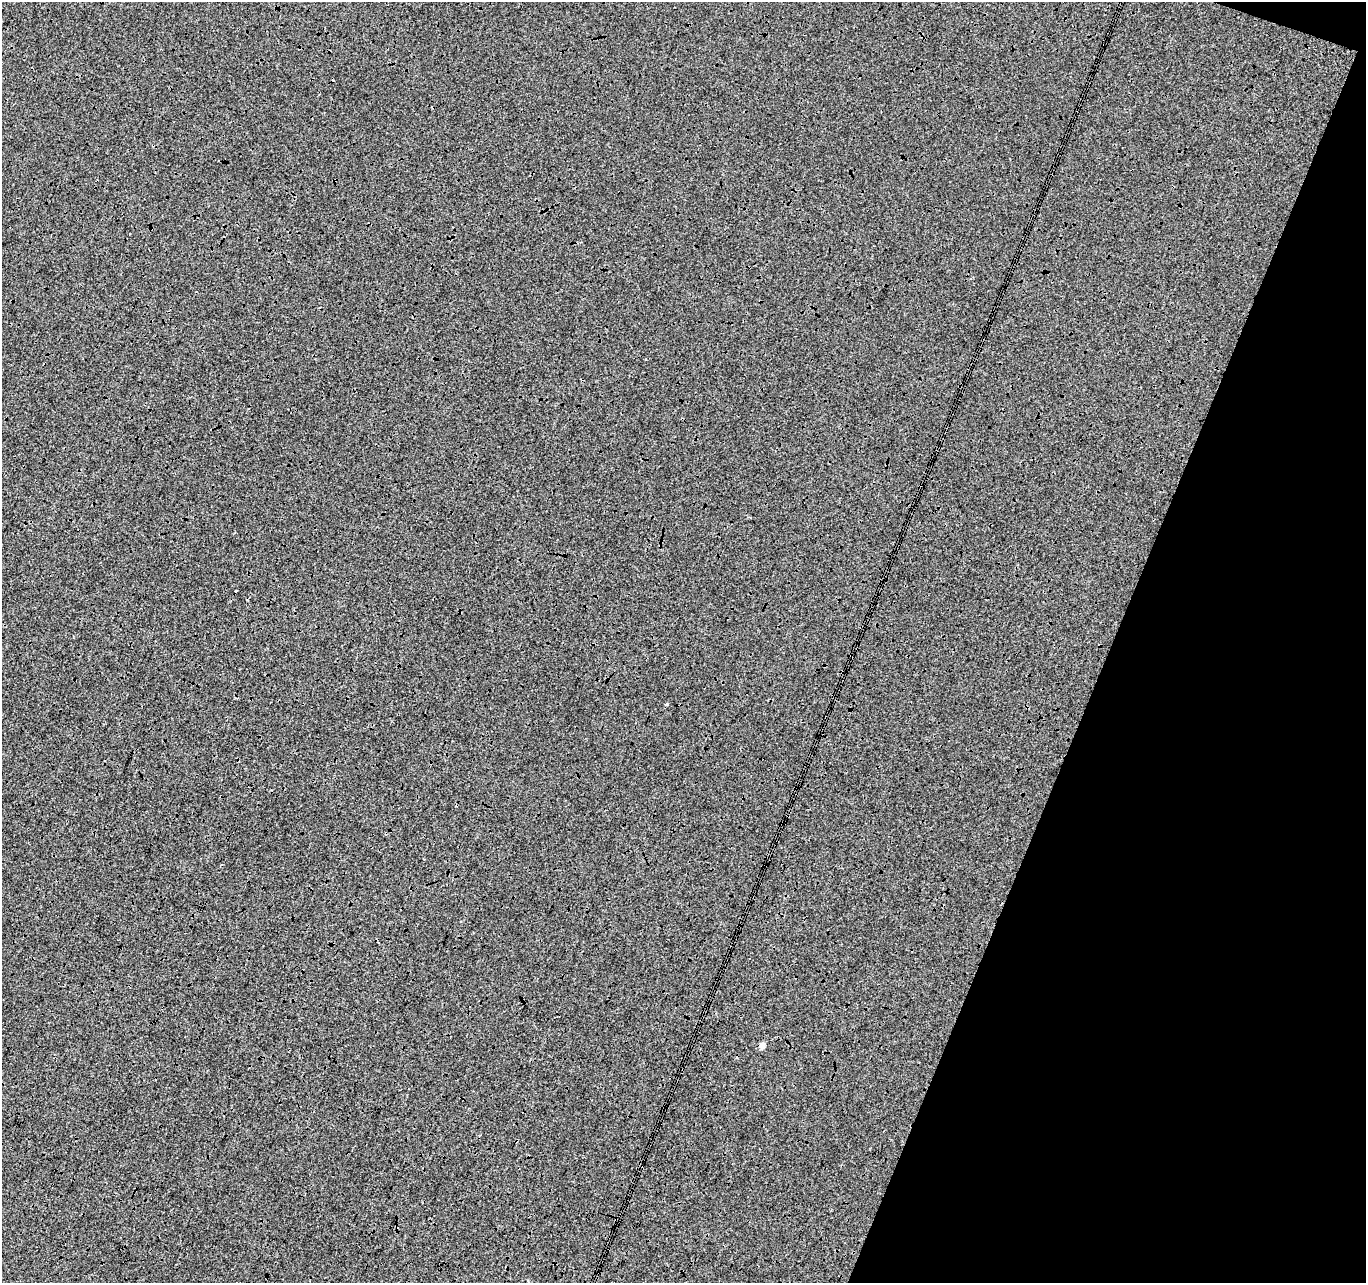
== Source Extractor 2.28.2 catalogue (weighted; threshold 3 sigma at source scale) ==
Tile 8 of 4 x 4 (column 4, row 2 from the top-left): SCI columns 4104-5467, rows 2838-4118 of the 5468 x 5612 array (HDU 1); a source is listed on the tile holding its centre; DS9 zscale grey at full resolution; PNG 1368 x 1285 px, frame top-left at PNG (2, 2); no overlay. Shown black and unused: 20% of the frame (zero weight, under 3 of 4 exposures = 2% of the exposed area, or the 3 px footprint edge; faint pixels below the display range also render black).
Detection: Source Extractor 2.28.2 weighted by HDU 2 'WHT'; one run over the whole footprint, this tile lists its part. Background -0.00824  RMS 0.0063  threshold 0.0283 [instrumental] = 3 sigma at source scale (4.5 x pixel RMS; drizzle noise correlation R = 1.50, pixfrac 1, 0.0396/0.0396 arcsec/px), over >= 5 px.
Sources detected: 4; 1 cosmic-ray / hot-pixel residue — not listed; the other 3 listed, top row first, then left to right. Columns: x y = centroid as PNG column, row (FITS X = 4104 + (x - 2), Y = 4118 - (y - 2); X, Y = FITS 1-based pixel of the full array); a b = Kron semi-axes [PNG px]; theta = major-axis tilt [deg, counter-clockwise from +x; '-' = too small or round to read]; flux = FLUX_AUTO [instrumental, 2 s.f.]
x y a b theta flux
666 704 4 3 - 0.87
378 943 3 2 - 0.91
762 1045 5 4 - 4.7